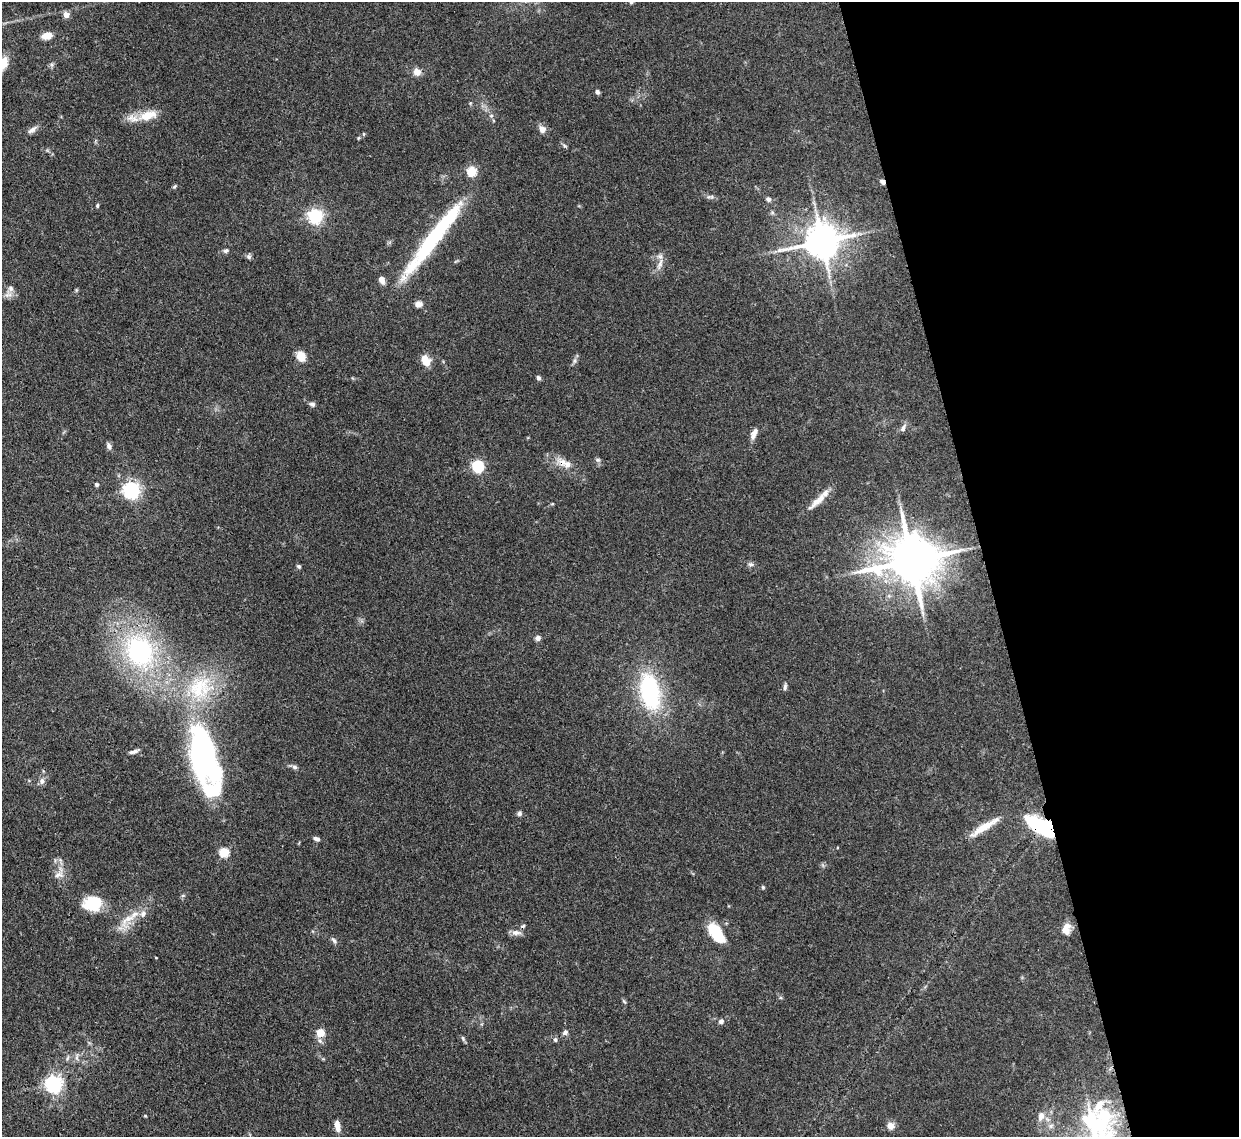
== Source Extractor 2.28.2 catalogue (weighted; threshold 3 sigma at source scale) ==
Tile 12 of 4 x 4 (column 4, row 3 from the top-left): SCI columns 3795-5031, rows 1349-2483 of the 5110 x 5091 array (HDU 1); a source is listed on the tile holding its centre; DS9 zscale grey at full resolution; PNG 1241 x 1139 px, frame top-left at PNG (2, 2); no overlay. Shown black and unused: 20% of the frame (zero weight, under 3 of 4 exposures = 9% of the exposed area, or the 3 px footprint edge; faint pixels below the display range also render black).
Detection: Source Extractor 2.28.2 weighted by HDU 2 'WHT'; one run over the whole footprint, this tile lists its part. Background 0.146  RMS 0.0052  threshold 0.0234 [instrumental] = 3 sigma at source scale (4.5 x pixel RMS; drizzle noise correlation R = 1.50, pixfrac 1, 0.05/0.05 arcsec/px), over >= 5 px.
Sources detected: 85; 3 inside a brighter object's white glare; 2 cosmic-ray / hot-pixel residue — not listed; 5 inside a brighter listed object's ellipse — not listed separately; the other 75 listed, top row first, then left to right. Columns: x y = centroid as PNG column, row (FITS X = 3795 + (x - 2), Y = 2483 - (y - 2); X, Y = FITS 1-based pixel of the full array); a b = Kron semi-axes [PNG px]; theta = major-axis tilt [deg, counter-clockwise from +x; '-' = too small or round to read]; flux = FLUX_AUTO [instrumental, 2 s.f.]
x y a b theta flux
631 2 6 4 43 0.93
66 14 5 5 - 5.7
47 36 11 7 9 5.2
3 63 16 9 66 8.7
417 72 9 8 - 4
597 92 5 5 - 1.3
148 115 25 11 16 9.8
491 115 6 4 0 0.82
542 129 7 6 - 4
32 130 13 6 35 2.4
358 138 6 3 71 0.54
565 146 6 4 -18 0.73
174 187 6 4 58 0.73
708 197 7 4 -17 1.1
769 199 7 6 - 1.4
97 205 5 4 - 0.77
315 216 6 6 - 140
437 233 111 15 53 62
822 241 11 9 15 1300
226 251 7 5 16 1.2
249 257 7 6 - 1.2
660 264 19 6 72 3.6
382 280 9 7 -68 2.5
11 288 8 8 - 2
418 304 10 7 2 2.5
301 356 10 8 -60 7.4
426 361 12 8 -63 6.5
575 361 7 5 83 1.3
538 378 5 4 - 1.4
312 404 8 6 -18 1.3
903 428 11 6 69 1.8
755 432 11 8 47 2.4
109 446 9 6 -71 1.6
598 460 8 6 -14 1.2
565 463 23 9 -27 7
478 466 5 5 - 68
96 484 5 4 - 0.88
131 490 6 6 - 180
818 500 34 7 43 6.6
912 560 16 13 7 2600
751 564 8 5 -2 1.3
299 566 6 5 - 0.88
538 638 7 6 - 1.8
139 651 30 24 -62 76
200 687 41 32 28 41
785 687 8 5 78 1.3
650 692 31 16 -78 66
134 751 13 5 16 1.8
202 753 55 24 -86 130
294 767 8 6 -17 1.3
42 781 8 7 - 2.2
519 813 6 5 - 1.3
984 827 46 8 32 10
1042 827 19 12 -34 46
316 839 8 5 -23 1.6
224 852 5 5 - 29
59 874 14 7 26 3
763 887 6 5 - 0.68
93 904 20 15 6 17
127 919 30 13 49 10
1066 928 14 9 82 5.5
516 933 13 7 -1 2.7
716 933 25 12 -55 16
334 940 10 5 -52 1.3
156 958 4 2 - 0.34
721 1021 7 6 - 1.6
565 1032 7 6 - 1.5
320 1033 5 5 - 18
463 1039 9 4 -64 0.89
555 1040 6 5 - 0.92
77 1058 7 4 -71 1.2
53 1084 6 6 - 210
1041 1116 13 9 75 3.9
337 1126 14 6 -83 3.5
891 1126 10 9 - 3.1
Overlapping masked pixels (flux is a lower limit): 3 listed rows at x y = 565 463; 478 466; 1042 827
Isophote crosses this tile's border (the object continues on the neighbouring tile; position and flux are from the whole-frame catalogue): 2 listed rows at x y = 631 2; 3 63